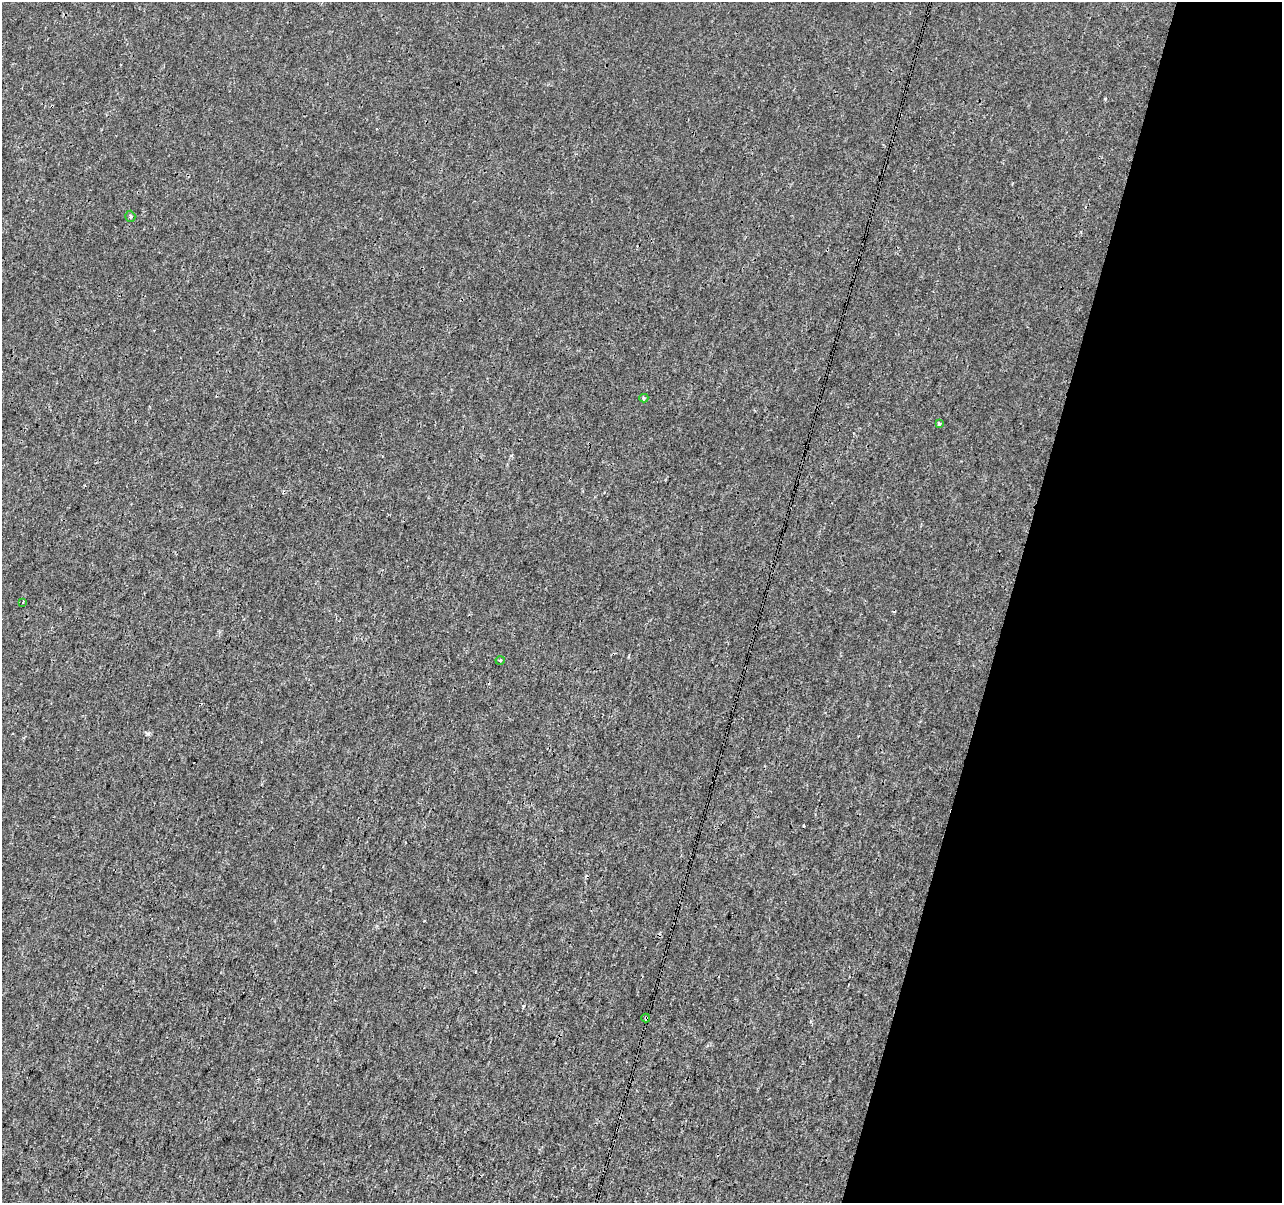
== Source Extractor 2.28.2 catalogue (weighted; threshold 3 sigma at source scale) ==
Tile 8 of 4 x 4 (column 4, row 2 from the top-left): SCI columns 3846-5125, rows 2687-3887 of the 5125 x 5312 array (HDU 1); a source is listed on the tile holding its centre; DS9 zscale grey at full resolution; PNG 1284 x 1205 px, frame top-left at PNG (2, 2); each listed source drawn as its Kron ellipse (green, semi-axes under 4 px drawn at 4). Shown black and unused: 21% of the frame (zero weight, under 3 of 4 exposures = <1% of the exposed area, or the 3 px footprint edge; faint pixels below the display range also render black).
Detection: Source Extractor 2.28.2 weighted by HDU 2 'WHT'; one run over the whole footprint, this tile lists its part. Background 5.92e-05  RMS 0.0014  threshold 0.00628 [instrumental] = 3 sigma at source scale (4.5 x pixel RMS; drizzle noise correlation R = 1.50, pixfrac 1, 0.0396/0.0396 arcsec/px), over >= 5 px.
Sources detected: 8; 2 cosmic-ray / hot-pixel residue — neither listed nor drawn; the other 6 listed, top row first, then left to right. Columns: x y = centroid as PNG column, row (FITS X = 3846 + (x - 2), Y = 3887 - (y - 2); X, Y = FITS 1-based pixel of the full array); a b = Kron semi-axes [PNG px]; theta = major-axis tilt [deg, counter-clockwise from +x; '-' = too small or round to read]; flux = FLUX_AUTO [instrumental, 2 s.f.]
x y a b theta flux
130 216 5 5 - 0.24
644 398 4 4 - 0.23
939 424 3 3 - 0.27
23 602 3 2 - 0.13
500 661 4 3 - 0.14
646 1018 4 3 - 0.4
Overlapping masked pixels (flux is a lower limit): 1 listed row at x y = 646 1018